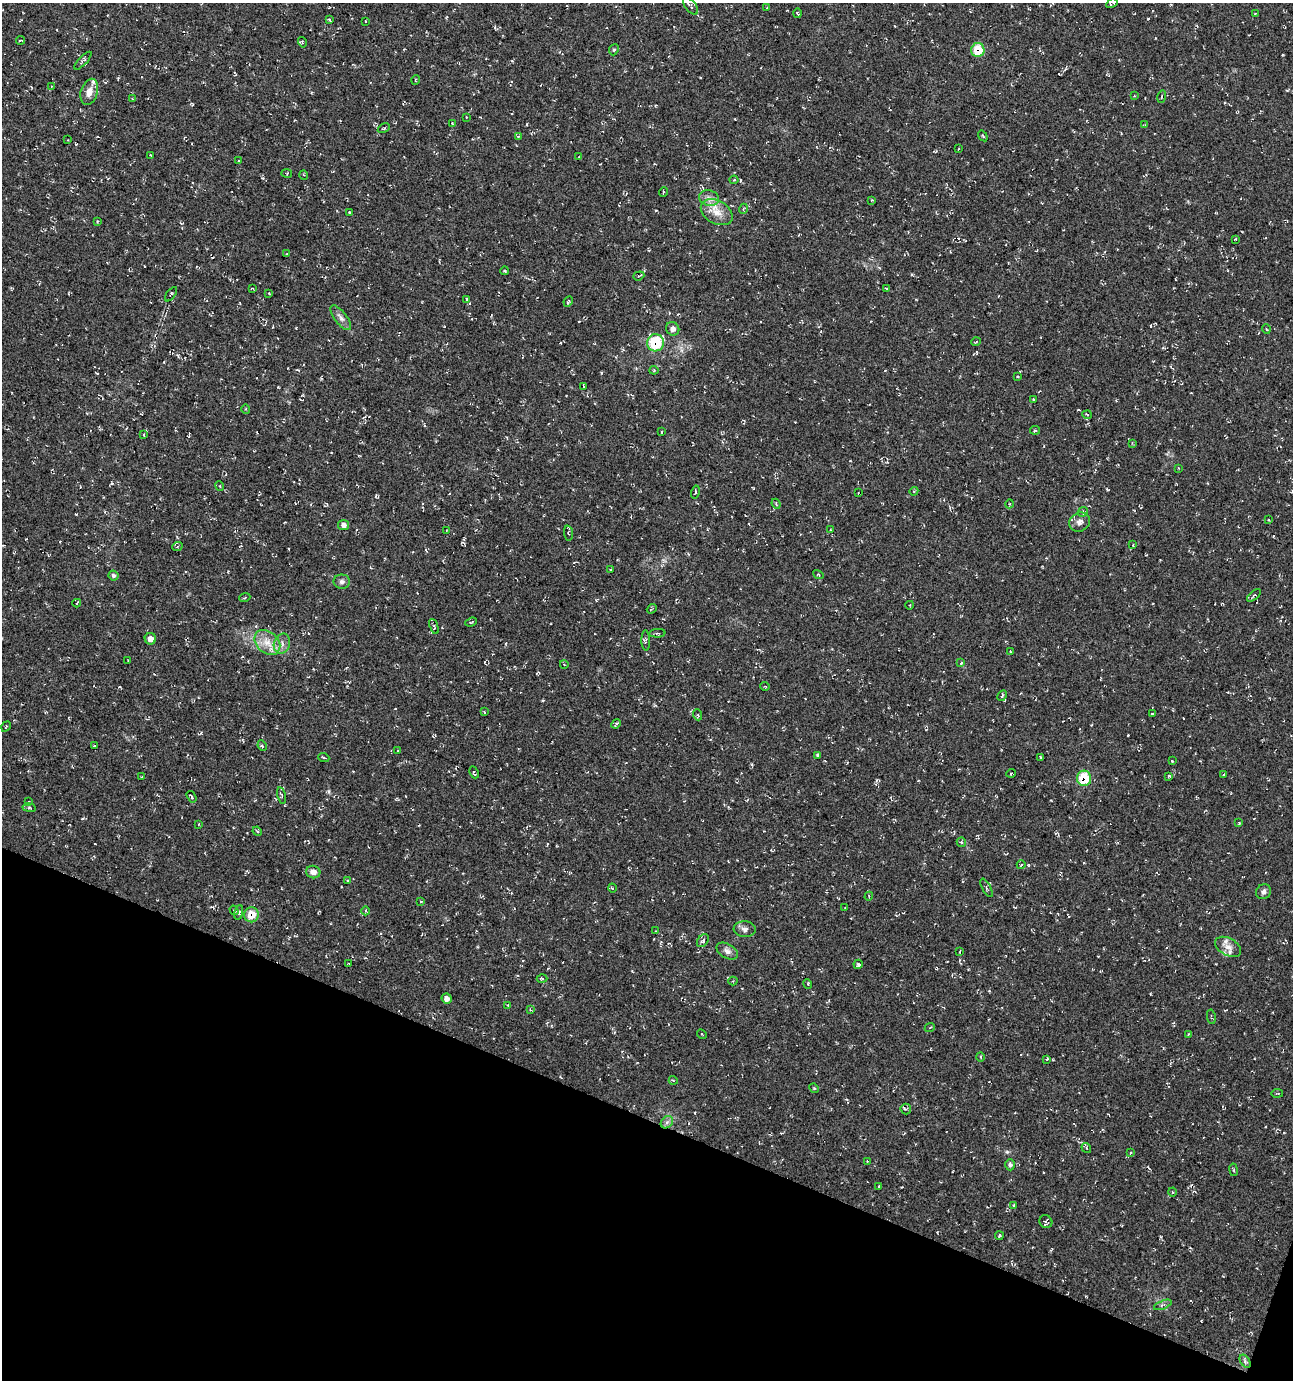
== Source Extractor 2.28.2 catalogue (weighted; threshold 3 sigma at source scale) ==
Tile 15 of 4 x 4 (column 3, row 4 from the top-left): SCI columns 2799-4089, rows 10-1387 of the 5661 x 5522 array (HDU 1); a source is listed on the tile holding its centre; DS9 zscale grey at full resolution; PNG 1295 x 1382 px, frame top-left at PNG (2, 3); each listed source drawn as its Kron ellipse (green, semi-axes under 4 px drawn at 4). Shown black and unused: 19% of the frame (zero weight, under 3 of 4 exposures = <1% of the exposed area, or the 3 px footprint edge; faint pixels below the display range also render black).
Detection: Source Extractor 2.28.2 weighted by HDU 2 'WHT'; one run over the whole footprint, this tile lists its part. Background 0.0177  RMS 0.0061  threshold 0.0274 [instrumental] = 3 sigma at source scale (4.5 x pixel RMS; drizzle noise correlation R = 1.50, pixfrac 1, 0.0396/0.0396 arcsec/px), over >= 5 px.
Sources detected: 187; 5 cosmic-ray / hot-pixel residue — neither listed nor drawn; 4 inside a brighter listed object's ellipse — not listed separately; the other 178 listed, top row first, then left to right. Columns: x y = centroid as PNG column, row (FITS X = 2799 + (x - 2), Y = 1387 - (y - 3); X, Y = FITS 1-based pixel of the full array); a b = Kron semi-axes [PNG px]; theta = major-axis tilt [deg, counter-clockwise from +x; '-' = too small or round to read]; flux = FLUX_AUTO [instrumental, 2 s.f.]
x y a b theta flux
1112 3 6 4 30 1
690 6 10 5 -52 1.2
767 8 4 2 - 0.42
798 13 5 3 - 0.81
1255 14 3 3 - 0.6
329 20 4 3 - 0.58
366 21 3 2 - 0.35
20 40 4 2 - 0.54
302 42 5 3 - 0.55
614 50 6 4 66 0.94
978 50 7 6 - 19
83 61 11 4 47 1.5
415 80 5 3 - 0.54
51 87 3 2 - 0.47
89 92 13 8 73 4.9
1134 96 4 3 - 0.46
1162 97 6 3 80 0.68
133 99 3 3 - 0.55
466 117 3 2 - 0.39
452 124 3 2 - 0.6
1145 125 3 3 - 0.63
384 128 6 3 29 0.63
519 136 4 3 - 0.63
983 136 6 3 -55 0.65
68 140 3 2 - 0.36
958 149 3 2 - 0.31
150 155 2 2 - 0.47
579 156 3 2 - 0.41
238 161 3 3 - 0.8
287 173 5 3 - 0.58
304 175 5 3 - 0.52
734 180 4 4 - 0.62
663 192 5 3 - 0.68
709 198 10 7 -14 3.2
872 200 3 3 - 0.58
743 209 5 3 - 0.55
349 212 3 3 - 0.58
717 212 17 11 -29 8.1
97 221 4 3 - 0.51
1235 239 3 2 - 0.43
287 254 3 2 - 0.59
504 271 4 3 - 0.63
639 276 6 3 21 0.87
252 288 4 2 - 0.44
886 288 3 2 - 0.52
269 293 3 3 - 0.48
171 294 8 3 54 0.76
467 299 3 2 - 0.76
568 301 5 3 - 0.67
341 318 15 6 -52 2.9
673 329 7 6 - 2.7
1266 329 5 3 - 0.55
976 342 5 3 - 0.47
655 343 8 8 - 30
654 370 4 4 - 0.6
1018 376 3 2 - 0.48
583 386 3 2 - 0.44
1033 399 2 2 - 0.46
246 409 5 3 - 0.56
1087 415 5 3 - 0.67
1035 430 5 4 - 0.87
662 432 3 2 - 0.37
144 435 3 2 - 0.5
1132 443 4 3 - 0.53
1178 468 2 2 - 0.36
220 486 5 3 - 0.53
914 491 4 3 - 0.53
695 492 6 3 75 1
858 493 2 2 - 0.35
776 504 5 3 - 0.69
1009 504 4 3 - 0.54
1083 512 5 4 - 1.1
1269 520 3 2 - 0.4
1080 522 10 9 - 3.3
344 525 5 5 - 3.1
831 530 3 3 - 0.45
447 531 4 2 - 0.39
568 533 7 4 -85 0.9
1133 545 3 3 - 0.45
177 547 5 3 - 0.56
610 570 3 2 - 0.66
113 575 5 5 - 1.4
818 575 5 4 - 0.74
342 582 8 7 - 2
1254 595 8 4 39 0.9
245 597 5 3 - 0.69
77 603 4 2 - 0.47
910 605 4 3 - 0.45
652 609 5 2 - 0.69
471 622 6 3 21 0.77
434 626 8 3 -68 0.67
657 633 8 3 4 0.92
150 639 6 5 - 3.9
646 640 10 3 -88 0.99
267 642 14 10 -43 7.9
282 644 10 8 70 3.6
1010 651 3 2 - 0.39
128 661 3 2 - 0.39
961 663 4 3 - 0.65
564 664 4 3 - 0.47
765 686 5 3 - 0.47
1002 696 6 3 64 0.74
484 712 3 2 - 0.5
1152 714 3 3 - 0.65
698 715 5 3 - 0.64
616 724 5 4 - 0.76
6 726 5 2 - 0.52
94 746 3 2 - 0.48
262 746 5 4 - 0.97
398 751 4 3 - 0.49
817 755 4 4 - 0.64
1041 757 4 4 - 0.63
324 758 5 3 - 0.59
1172 761 3 3 - 0.58
474 772 6 2 -65 0.73
1011 773 5 3 - 0.49
1224 774 4 2 - 0.46
1169 776 4 4 - 0.69
142 777 3 2 - 0.45
1084 778 7 7 - 22
281 795 8 3 -75 1
192 797 6 3 -55 0.91
28 802 4 2 - 0.49
29 808 7 3 -9 0.78
1239 823 3 3 - 0.47
199 824 4 2 - 0.37
257 831 5 4 - 0.71
961 842 5 4 - 0.89
1021 865 4 3 - 0.46
313 872 7 6 - 3.6
348 881 4 3 - 0.56
612 888 5 4 - 0.72
987 888 10 2 -62 0.8
1264 892 8 7 - 1.8
869 896 4 3 - 0.56
421 901 4 2 - 0.42
845 908 3 2 - 0.4
234 910 5 3 - 0.62
366 911 4 3 - 0.56
239 912 7 4 79 1.2
251 915 7 7 - 11
745 929 11 8 -5 2.6
655 931 3 2 - 0.36
703 941 7 5 51 1.6
1228 947 14 8 -29 4.6
727 951 12 7 -29 2.7
960 951 3 2 - 0.39
349 964 3 2 - 0.43
858 964 5 4 - 1.2
542 979 5 3 - 0.63
733 981 4 4 - 0.75
808 984 5 3 - 0.52
447 999 5 5 - 2.6
508 1005 3 3 - 0.69
530 1010 4 4 - 0.63
1211 1017 7 2 -81 0.64
930 1027 5 3 - 0.63
702 1034 5 2 - 0.41
1188 1034 4 3 - 0.7
980 1057 4 3 - 0.63
1047 1059 4 3 - 0.46
673 1080 4 3 - 0.5
814 1088 5 4 - 0.61
1277 1093 5 2 - 0.56
906 1109 5 5 - 0.98
667 1122 7 5 45 1.7
1086 1148 5 4 - 1
1130 1153 3 3 - 0.54
867 1161 2 2 - 0.45
1010 1165 5 5 - 1.4
1233 1170 6 3 -82 0.69
879 1186 3 2 - 0.7
1172 1192 4 3 - 0.5
1014 1205 3 3 - 0.66
1046 1222 7 6 - 1.4
999 1236 4 3 - 0.94
1163 1305 9 3 21 1.2
1245 1361 7 4 -57 1.2
Overlapping masked pixels (flux is a lower limit): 4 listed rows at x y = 978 50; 655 343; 1084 778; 251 915
Isophote crosses this tile's border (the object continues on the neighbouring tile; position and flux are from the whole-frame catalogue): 1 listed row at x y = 1112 3
Unlisted compact peaks at least as high as the median listed source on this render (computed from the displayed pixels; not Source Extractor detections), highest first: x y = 1148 19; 329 792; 1108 490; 596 600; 296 328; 527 124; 632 971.